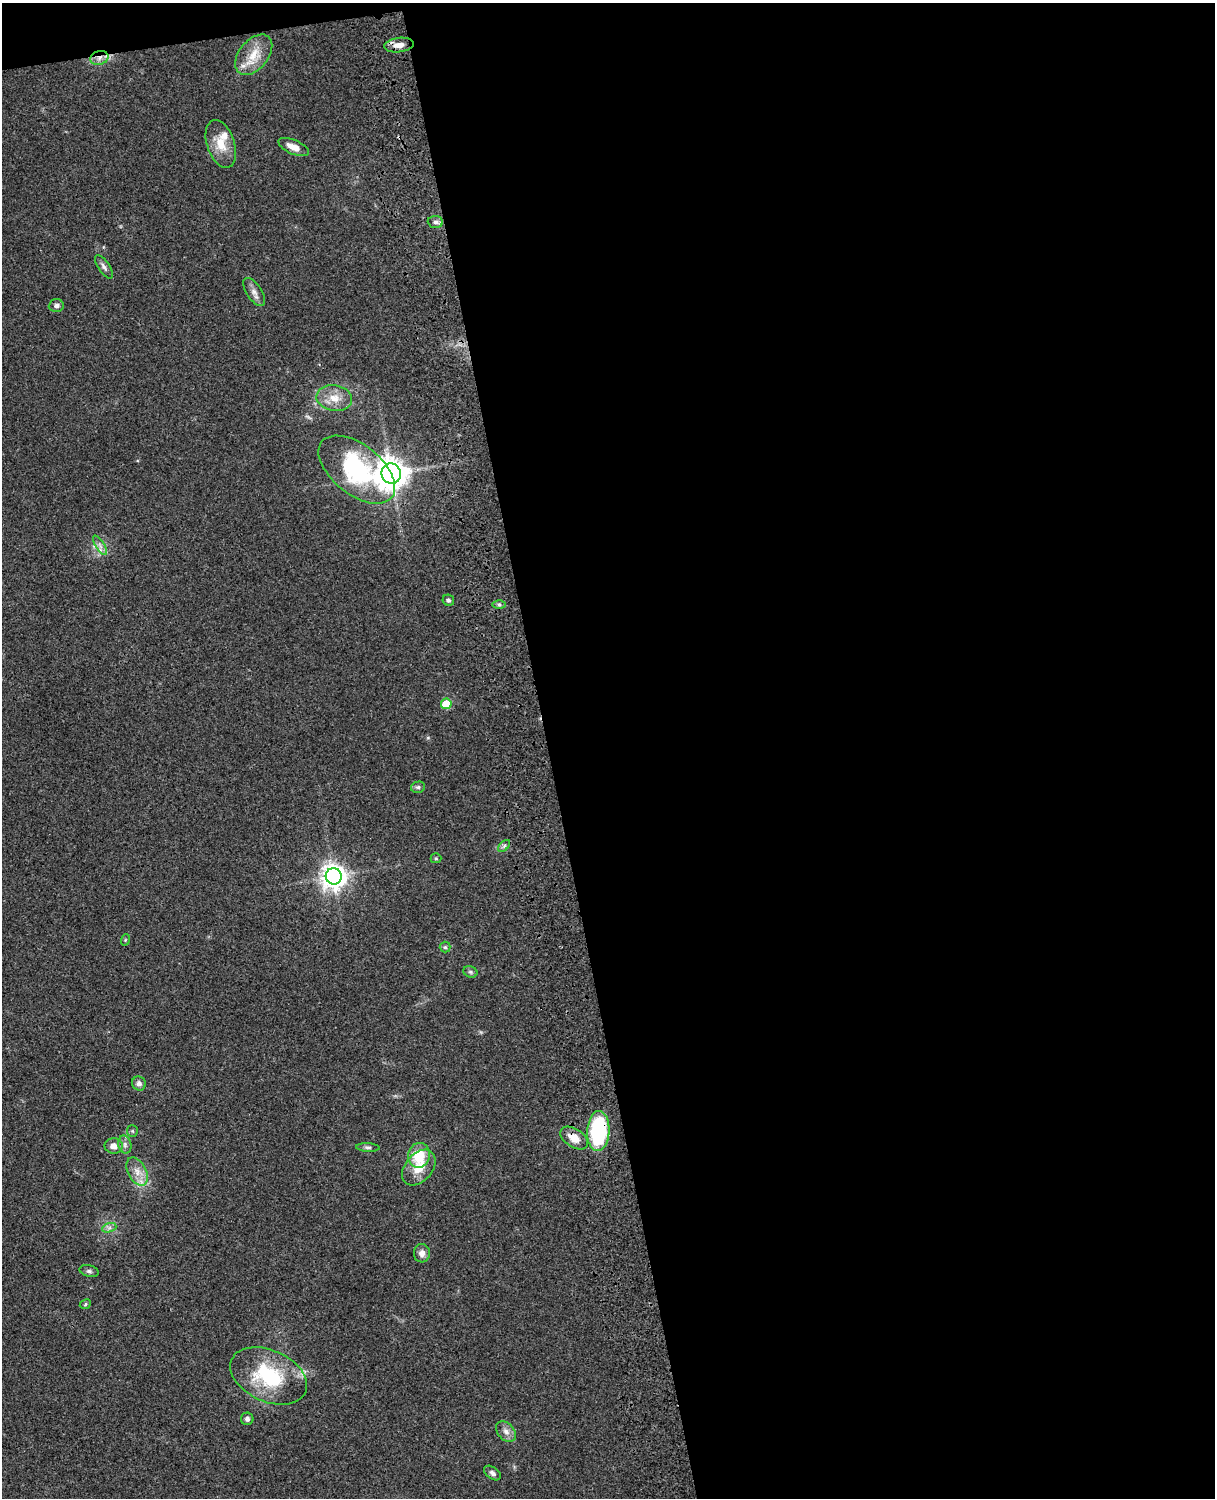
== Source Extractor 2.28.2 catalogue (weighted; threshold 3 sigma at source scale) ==
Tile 4 of 4 x 3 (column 4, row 1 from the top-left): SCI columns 3759-4971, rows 3269-4764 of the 5089 x 4926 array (HDU 1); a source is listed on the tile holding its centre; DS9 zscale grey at full resolution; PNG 1217 x 1500 px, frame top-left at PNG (2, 3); each listed source drawn as its Kron ellipse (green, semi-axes under 4 px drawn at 4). Shown black and unused: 56% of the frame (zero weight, under 3 of 4 exposures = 6% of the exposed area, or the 3 px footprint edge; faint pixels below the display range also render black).
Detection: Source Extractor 2.28.2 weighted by HDU 2 'WHT'; one run over the whole footprint, this tile lists its part. Background 0.076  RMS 0.0058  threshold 0.0261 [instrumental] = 3 sigma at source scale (4.5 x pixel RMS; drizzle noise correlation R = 1.50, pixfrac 1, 0.05/0.05 arcsec/px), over >= 5 px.
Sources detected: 43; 2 inside a brighter listed object's ellipse — not listed separately; the other 41 listed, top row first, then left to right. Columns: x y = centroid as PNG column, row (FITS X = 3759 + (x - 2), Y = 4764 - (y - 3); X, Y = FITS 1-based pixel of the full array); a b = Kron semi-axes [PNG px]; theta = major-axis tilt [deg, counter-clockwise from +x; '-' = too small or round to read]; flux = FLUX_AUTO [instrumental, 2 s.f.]
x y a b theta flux
399 45 15 7 7 5.4
254 55 23 14 51 12
99 58 9 6 17 3.1
221 144 25 13 -72 11
294 147 16 7 -24 5.4
435 222 7 6 - 1.8
104 267 14 5 -56 2
254 292 16 7 -56 3.4
56 306 7 6 - 1.8
334 398 18 12 -9 8.7
357 470 45 24 -39 71
391 474 10 9 - 860
100 545 11 4 -57 2.1
448 600 6 5 - 1.3
499 604 6 4 0 1.1
446 704 5 5 - 14
418 787 7 5 12 1.2
504 846 7 4 45 1.1
436 858 5 5 - 0.75
334 876 8 8 - 550
125 940 6 3 72 0.62
445 947 5 5 - 1.1
470 972 7 5 -22 1.2
139 1083 7 6 - 2.2
132 1131 6 5 - 0.82
598 1131 20 11 87 53
574 1138 15 9 -33 7.1
125 1145 9 6 -77 2.1
114 1146 9 8 - 3.9
368 1147 11 4 -3 1.4
419 1155 12 11 - 16
419 1168 20 13 50 11
137 1171 15 9 -62 5.9
109 1228 7 4 18 1.5
422 1253 9 8 - 3.3
89 1271 9 5 -15 1.5
85 1304 6 4 26 0.93
269 1376 40 25 -24 45
247 1419 6 6 - 1.6
506 1432 12 8 -48 3.4
492 1473 9 5 -37 1.9
Overlapping masked pixels (flux is a lower limit): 3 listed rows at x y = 99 58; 598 1131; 574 1138